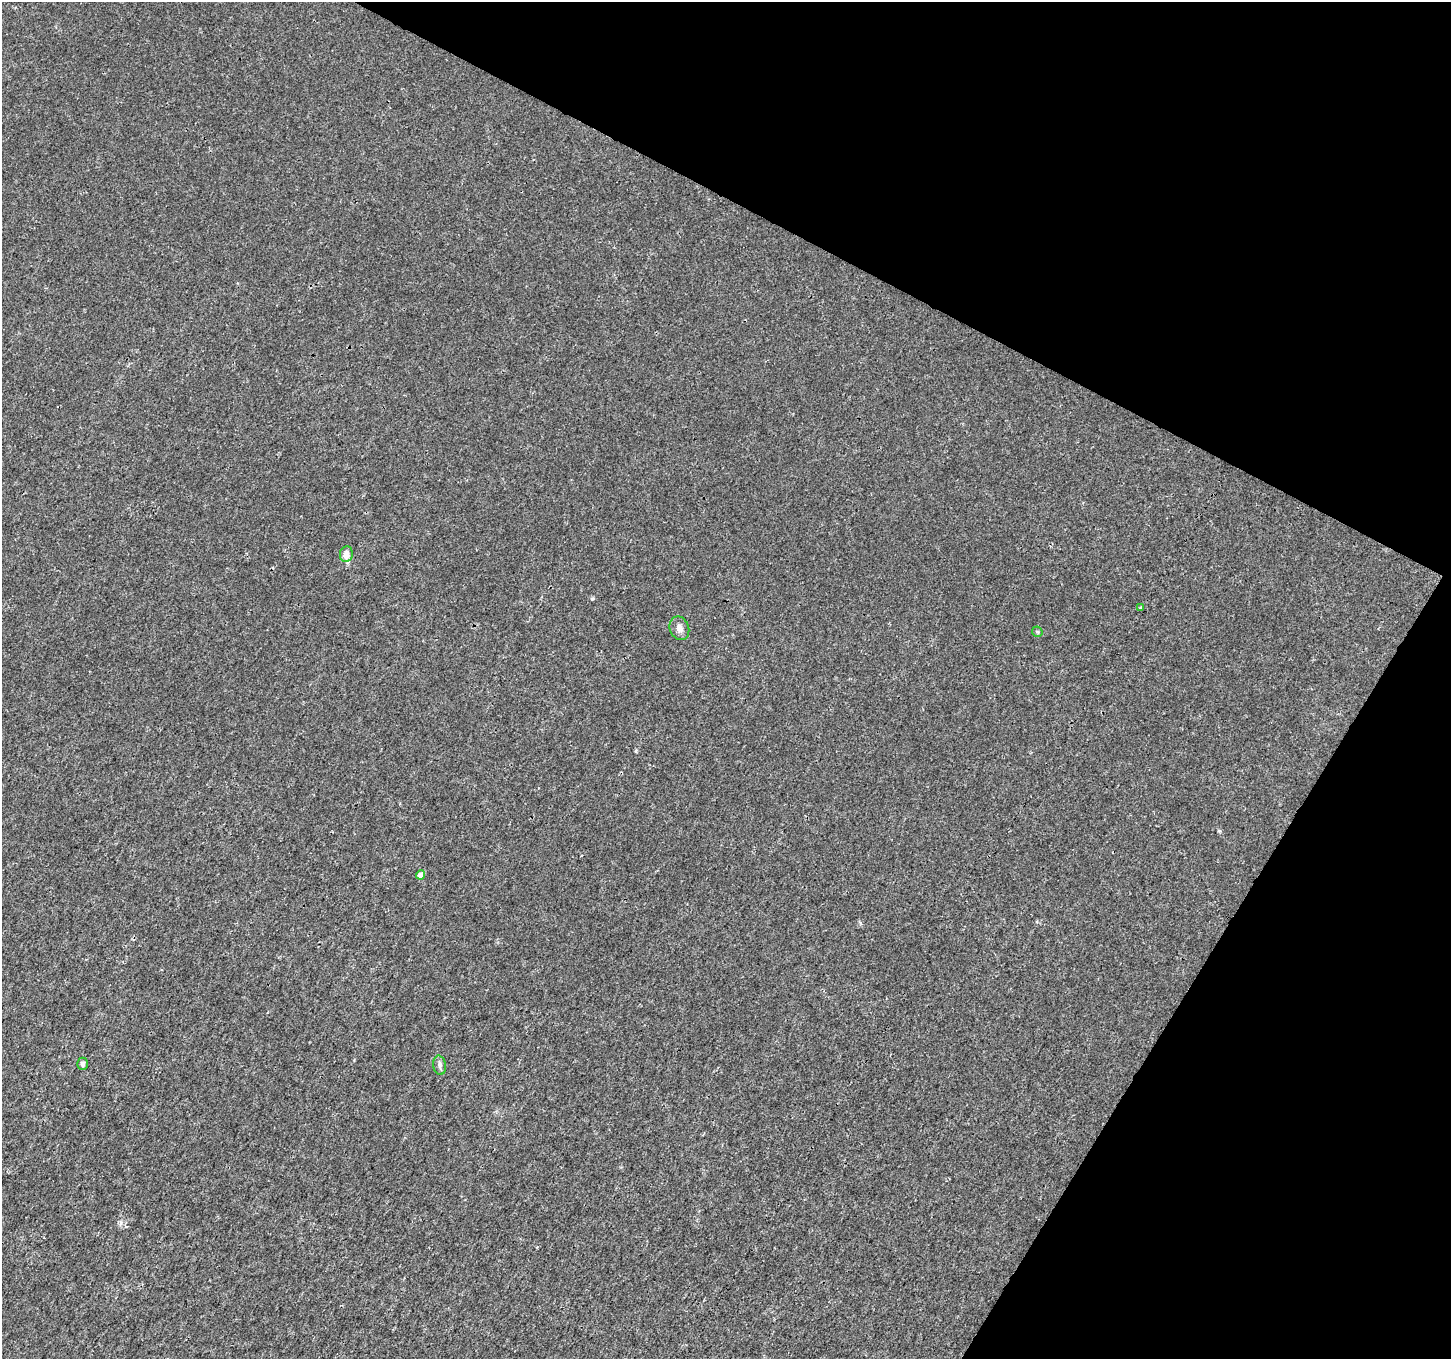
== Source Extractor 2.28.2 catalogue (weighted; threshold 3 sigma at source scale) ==
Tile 8 of 4 x 4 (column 4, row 2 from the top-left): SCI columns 4355-5803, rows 2980-4336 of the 5803 x 5892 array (HDU 1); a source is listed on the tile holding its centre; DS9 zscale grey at full resolution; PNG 1453 x 1361 px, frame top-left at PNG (2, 2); each listed source drawn as its Kron ellipse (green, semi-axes under 4 px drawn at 4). Shown black and unused: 26% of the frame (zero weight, under 3 of 4 exposures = <1% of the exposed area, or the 3 px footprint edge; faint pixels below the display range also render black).
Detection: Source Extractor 2.28.2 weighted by HDU 2 'WHT'; one run over the whole footprint, this tile lists its part. Background 0.00181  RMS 0.0022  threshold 0.00977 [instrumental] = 3 sigma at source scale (4.5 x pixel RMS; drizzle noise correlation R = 1.50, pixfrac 1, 0.0396/0.0396 arcsec/px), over >= 5 px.
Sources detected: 7; all 7 listed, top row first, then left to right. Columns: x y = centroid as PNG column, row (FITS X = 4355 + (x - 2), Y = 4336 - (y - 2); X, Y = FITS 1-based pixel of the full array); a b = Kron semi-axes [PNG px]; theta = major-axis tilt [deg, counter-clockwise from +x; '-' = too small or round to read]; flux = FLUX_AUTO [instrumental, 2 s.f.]
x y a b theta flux
346 554 8 6 83 1.7
1141 607 4 3 - 1.1
679 628 12 9 -67 1.2
1037 632 6 5 - 0.3
420 875 5 4 - 2.1
82 1064 6 5 - 0.61
439 1065 10 6 -80 0.71